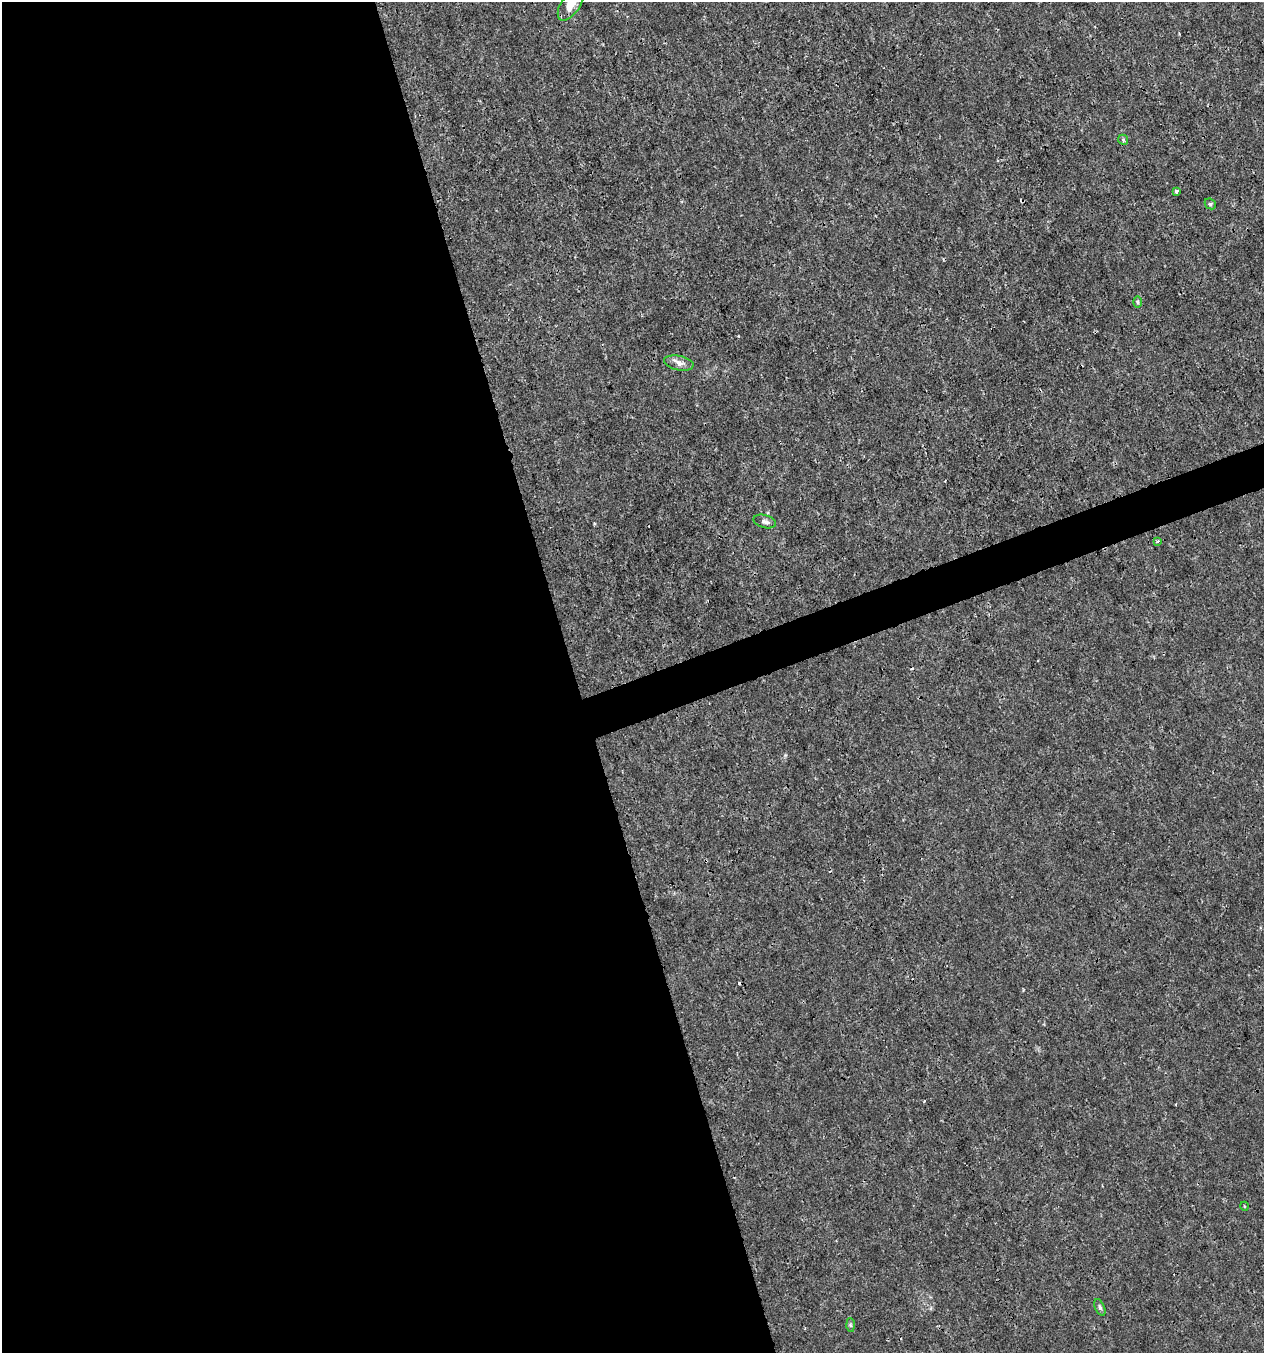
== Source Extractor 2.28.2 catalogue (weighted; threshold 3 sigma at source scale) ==
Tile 9 of 4 x 4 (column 1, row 3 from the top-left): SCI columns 121-1382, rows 1353-2703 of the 5236 x 5408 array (HDU 1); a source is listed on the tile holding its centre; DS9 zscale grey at full resolution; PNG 1266 x 1355 px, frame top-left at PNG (2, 2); each listed source drawn as its Kron ellipse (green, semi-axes under 4 px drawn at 4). Shown black and unused: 47% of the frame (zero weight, under 3 of 4 exposures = <1% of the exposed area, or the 3 px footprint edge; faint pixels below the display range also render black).
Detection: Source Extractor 2.28.2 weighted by HDU 2 'WHT'; one run over the whole footprint, this tile lists its part. Background 6.55e-04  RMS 8.6e-04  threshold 0.00388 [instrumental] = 3 sigma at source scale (4.5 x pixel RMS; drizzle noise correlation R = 1.50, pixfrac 1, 0.0396/0.0396 arcsec/px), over >= 5 px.
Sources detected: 13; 2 cosmic-ray / hot-pixel residue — neither listed nor drawn; the other 11 listed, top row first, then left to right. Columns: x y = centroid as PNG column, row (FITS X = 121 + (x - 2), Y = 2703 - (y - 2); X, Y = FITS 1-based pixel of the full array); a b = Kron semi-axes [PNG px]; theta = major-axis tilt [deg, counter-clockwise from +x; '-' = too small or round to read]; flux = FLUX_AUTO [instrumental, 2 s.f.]
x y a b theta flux
571 4 19 9 57 1.3
1123 140 5 4 - 0.15
1176 191 3 3 - 0.28
1210 204 6 5 - 0.13
1137 302 6 4 -89 0.11
679 363 15 7 -12 0.53
765 521 11 6 -15 0.33
1158 541 4 3 - 0.093
1244 1206 4 3 - 0.085
1100 1307 9 4 -66 0.2
850 1325 7 4 -88 0.14
Isophote crosses this tile's border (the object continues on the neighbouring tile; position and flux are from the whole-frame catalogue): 1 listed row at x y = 571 4